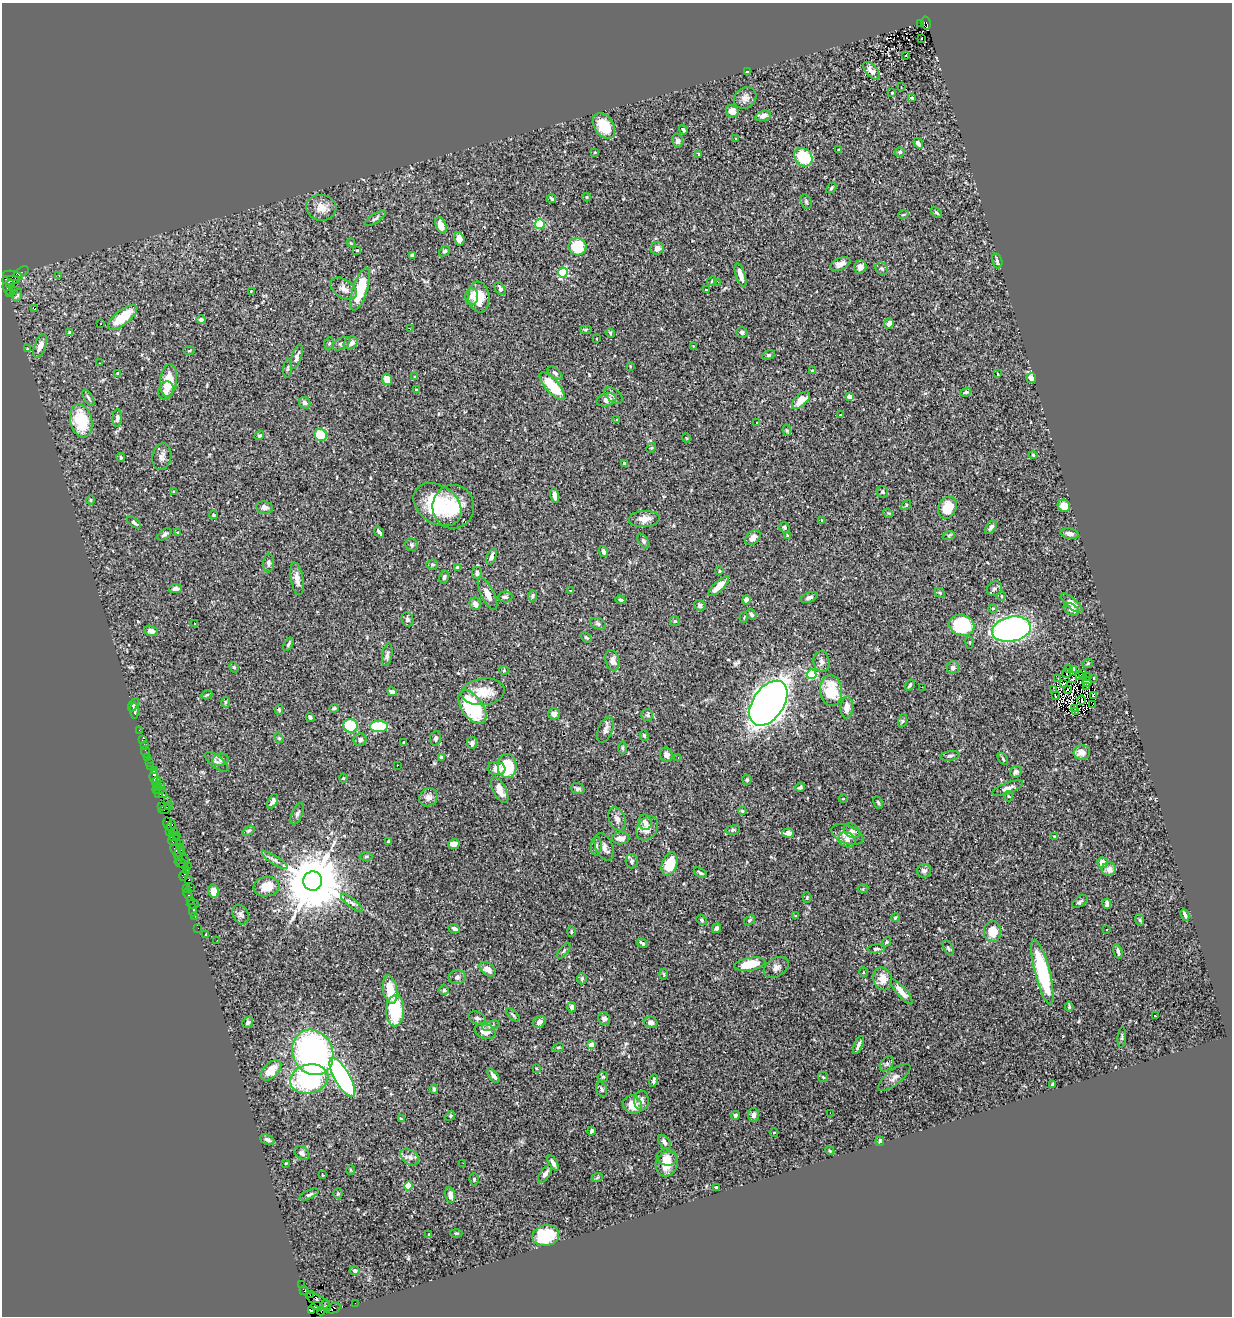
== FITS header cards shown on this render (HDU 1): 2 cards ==
NAXIS1  =                 1230
NAXIS2  =                 1314

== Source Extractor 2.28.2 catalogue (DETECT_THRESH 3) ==
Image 1230 x 1314 px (HDU 1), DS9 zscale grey, 1 PNG px = 1 image px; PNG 1234 x 1318 px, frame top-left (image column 1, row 1314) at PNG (2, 3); each listed source drawn as its Kron ellipse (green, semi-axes under 4 px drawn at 4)
Background 0.615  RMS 0.028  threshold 0.0842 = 3 sigma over >= 5 px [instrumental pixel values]
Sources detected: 447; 3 with non-positive FLUX_AUTO (blend fragments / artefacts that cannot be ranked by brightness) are neither listed nor drawn; the other 444 listed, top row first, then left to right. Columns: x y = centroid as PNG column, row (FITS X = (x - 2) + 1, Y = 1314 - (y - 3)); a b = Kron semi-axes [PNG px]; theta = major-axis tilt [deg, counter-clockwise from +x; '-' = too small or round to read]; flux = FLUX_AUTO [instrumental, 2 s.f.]
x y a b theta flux
920 23 4 2 - 81
926 23 6 4 -77 370
922 39 3 2 - 4
906 55 3 2 - 2.5
871 71 11 5 -48 11
747 72 3 3 - 1.8
901 87 3 2 - 2.1
892 93 3 2 - 1.7
745 98 12 10 36 11
912 98 4 3 - 2.1
732 111 6 6 - 17
763 116 8 5 16 11
604 126 14 9 -55 42
683 130 5 3 - 2.9
735 138 3 2 - 1.7
677 141 7 5 -79 6.5
918 143 6 4 -54 5.4
839 149 4 2 - 1.4
595 152 3 2 - 1.4
900 152 5 4 - 3.5
699 154 3 3 - 2.7
803 157 10 8 -49 67
831 188 6 3 50 2.5
587 197 4 3 - 1.6
552 199 4 3 - 3.5
806 202 7 5 -71 3.3
321 208 15 13 -8 20
936 213 6 3 -41 2.9
903 215 5 3 - 1.8
375 218 12 4 33 4.7
540 224 5 4 - 52
441 225 8 5 -69 17
459 239 7 5 -76 8.7
351 243 4 3 - 1.5
578 247 9 8 - 73
657 248 7 6 - 9.6
357 250 4 2 - 1.5
444 251 6 4 39 2.8
412 255 4 3 - 4.2
997 261 8 5 -75 5
840 264 11 6 25 10
860 267 6 6 - 7.7
882 269 6 5 - 4.3
21 272 8 4 30 73
563 273 5 5 - 130
740 275 13 4 -72 14
13 276 10 4 -11 150
59 276 3 2 - 1.1
11 280 9 4 2 390
712 281 5 4 - 2.2
718 282 3 2 - 5.8
10 284 4 3 - 140
500 288 7 5 -59 5.7
8 289 7 3 -52 29
343 289 15 9 -33 12
360 289 22 7 73 78
13 290 2 2 - 6.2
706 290 3 3 - 2
251 291 2 2 - 0.92
9 294 3 2 - 32
17 295 7 4 71 2.9
472 297 8 6 88 10
479 297 15 10 -83 36
34 309 3 2 - 11
123 317 18 7 38 64
201 320 5 4 - 4.2
889 323 5 4 - 7.8
100 324 2 2 - 1.7
410 329 3 2 - 1.9
585 330 6 4 0 2.3
742 332 6 5 - 4.2
69 333 4 3 - 3.4
610 333 5 4 - 2.4
597 339 2 2 - 1.2
329 343 6 4 70 2.5
351 343 7 6 - 13
341 344 10 5 27 5.1
40 346 12 5 68 16
694 346 2 2 - 1.4
27 349 3 2 - 1.2
189 351 5 3 - 1.9
768 355 7 4 27 3.3
297 356 12 5 73 7.8
100 363 2 2 - 1.1
630 366 3 2 - 1.4
288 368 9 3 84 2.9
812 371 4 3 - 2.8
555 373 9 5 -39 4.6
118 374 4 4 - 6.6
998 374 4 2 - 1.4
415 377 4 4 - 2.2
1031 378 5 5 - 12
387 379 6 4 -76 21
169 380 16 8 83 40
552 386 17 6 -49 79
166 390 9 7 65 10
416 390 3 2 - 1.2
966 392 6 4 21 3.5
613 395 10 6 -37 6.1
849 397 4 4 - 14
88 398 9 4 -58 4.1
606 400 10 6 15 12
801 400 11 6 43 24
305 403 6 5 - 7.2
840 415 3 3 - 1.8
117 418 9 5 88 7.3
616 420 4 2 - 1.3
81 421 17 11 -77 78
757 422 3 2 - 1.8
787 430 6 4 -82 2.3
321 435 6 5 - 52
259 436 5 4 - 2.9
686 438 5 3 - 1.5
651 448 5 4 - 2.2
1033 455 4 4 - 2.6
121 457 4 3 - 2.1
162 457 13 9 81 9.2
625 464 4 3 - 3.7
174 492 4 3 - 1.9
882 492 6 5 - 3.4
555 496 7 4 -77 7.7
91 500 5 3 - 1.5
437 505 26 19 -35 120
906 505 5 4 - 2.7
1064 506 6 6 - 20
264 507 8 6 -10 7.4
453 507 22 20 82 58
947 508 11 9 63 38
888 513 5 4 - 1.9
213 515 4 3 - 2.3
644 519 15 8 3 15
822 520 3 2 - 1.2
134 523 8 3 -39 4.1
784 527 5 5 - 3.5
991 527 7 4 56 5.7
379 532 6 3 -51 4.5
178 533 3 3 - 2.2
165 534 8 4 36 4.8
1070 534 9 5 -12 7.5
787 535 4 4 - 2
949 535 6 4 19 2.3
753 538 9 6 44 9.6
643 541 8 5 -58 4
412 545 7 6 - 4
603 552 5 4 - 5.9
492 556 8 4 68 7.6
269 563 9 5 88 5.4
432 565 5 5 - 2.5
458 567 4 3 - 6
719 571 3 3 - 1.6
477 573 6 5 - 5
444 577 7 4 80 4.3
297 579 16 6 -80 14
719 586 13 5 43 22
176 589 6 3 5 8.3
994 589 8 7 - 5.9
570 591 4 3 - 2
940 593 5 4 - 2.4
488 594 18 6 -64 15
532 596 5 4 - 3.5
1001 596 4 3 - 1.5
505 597 7 5 3 5.1
809 597 9 4 21 5.7
620 600 5 4 - 2.3
746 600 4 4 - 9.7
1072 603 13 5 -40 11
475 604 6 5 - 10
700 605 6 5 - 4.6
993 608 4 4 - 2.3
1071 609 8 5 -28 7.8
751 614 6 4 -58 3
744 618 5 2 - 1.5
407 619 7 6 - 4.9
675 621 5 5 - 2.1
194 623 3 3 - 5.6
598 624 8 5 -24 3.9
962 625 13 10 -17 120
1011 629 19 12 11 560
151 631 7 5 -14 8
586 637 6 3 -41 2.3
970 642 6 3 -81 1.8
288 644 7 4 59 3.2
387 655 11 5 80 5.8
612 660 10 7 -76 12
821 662 10 8 -85 8.9
1088 663 5 3 - 1.9
234 667 5 4 - 2.8
953 667 6 6 - 5.5
1069 669 3 2 - 2.9
1074 669 4 3 - 9.8
504 670 5 4 - 2.3
1066 673 5 2 - 2.7
1083 673 4 2 - 2.4
812 674 5 4 - 120
1079 675 3 2 - 1.9
1087 677 3 2 - 11
1093 678 3 2 - 1.3
1058 679 3 2 - 0.93
1073 679 4 2 - 1.6
1087 682 4 3 - 3.7
1064 683 3 2 - 1.6
910 685 6 3 58 3.3
922 687 3 2 - 2.7
1087 687 4 2 - 1.7
831 690 15 11 -84 56
1054 690 2 2 - 3.6
1067 690 3 2 - 0.22
392 692 5 4 - 4.7
483 692 22 13 7 35
207 695 5 4 - 2.3
1055 696 4 2 - 2.3
1093 696 3 2 - 1.2
1082 700 5 2 - 0.69
225 702 5 3 - 2.3
768 703 25 15 56 2000
134 705 7 4 60 3.1
1092 705 2 2 - 1.8
472 707 19 10 -54 150
334 708 4 3 - 3.5
847 708 11 6 86 13
1074 708 4 2 - 0.92
279 710 5 4 - 2.3
135 711 8 3 -85 2.5
1076 712 4 2 - 1.2
554 714 6 5 - 9.1
647 715 6 6 - 3.3
310 717 4 3 - 2.6
902 721 7 4 71 3.1
350 726 7 6 - 94
379 726 9 5 1 110
139 730 2 2 - 8
605 730 13 7 68 8.9
644 735 5 4 - 2.8
279 738 5 4 - 2.1
435 738 7 5 82 4.9
142 740 2 2 - 4.4
360 740 6 6 - 5.6
404 743 3 3 - 2
472 743 6 5 - 6.3
144 746 2 2 - 6.6
622 748 6 4 -89 2.4
146 752 6 2 -71 7.7
1082 752 8 7 - 16
666 755 7 6 - 7
950 756 10 4 9 4.3
147 757 3 2 - 34
441 757 3 3 - 2.2
678 758 3 2 - 1
1003 759 7 3 -55 2.6
221 760 8 6 17 5.7
217 762 14 6 -37 6.6
149 763 3 2 - 16
397 765 3 2 - 2.3
507 766 12 9 -90 82
151 767 4 3 - 46
497 769 9 6 -7 11
154 771 3 3 - 9.6
1016 772 6 5 - 5.9
154 776 6 4 83 54
343 778 4 4 - 1.7
747 780 5 4 - 2.8
156 782 4 3 - 80
160 784 2 2 - 210
156 786 3 2 - 25
800 787 5 3 - 3.7
1007 788 16 5 20 10
578 789 7 5 -21 6.2
158 790 6 3 0 51
500 790 14 6 -62 16
158 793 2 2 - 31
162 794 3 3 - 35
1008 796 5 3 - 1.8
428 797 10 8 35 10
843 799 4 3 - 1.2
167 800 2 2 - 17
273 801 8 4 61 7.4
878 803 6 3 -64 2.7
169 806 4 2 - 51
162 807 3 2 - 32
165 809 6 3 15 64
742 811 4 3 - 2.7
297 814 11 5 65 5.4
617 819 12 8 -69 9.6
645 822 8 6 -72 8.1
168 824 7 3 -80 83
171 826 6 4 66 61
647 828 13 9 57 18
733 830 7 4 9 3.5
169 831 4 2 - 29
248 831 7 4 31 2.8
852 831 9 6 -32 5.6
173 832 4 3 - 52
788 833 6 5 - 9.5
847 834 17 9 -20 20
174 836 5 3 - 150
177 836 4 2 - 65
1054 836 3 2 - 1.6
621 838 9 6 0 11
847 840 9 7 -29 7.8
172 841 5 3 - 87
389 842 4 3 - 5.8
180 843 2 2 - 22
454 844 6 5 - 12
596 846 9 5 85 4.9
604 847 14 8 -68 12
176 851 7 4 -56 120
181 851 4 4 - 75
179 854 10 4 86 200
366 856 6 4 1 2.5
184 859 5 3 - 7.7
275 860 15 4 -32 6.8
632 861 7 6 - 5
1102 862 5 5 - 16
181 863 6 3 -16 41
669 864 12 7 72 58
187 866 2 2 - 11
1109 869 7 7 - 10
186 870 2 2 - 46
924 871 7 7 - 5.9
700 873 7 3 -32 3.1
184 876 5 4 - 47
189 880 3 3 - 50
313 881 9 9 - 16000
191 887 3 2 - 26
266 887 13 10 7 35
187 889 4 3 - 20
863 889 5 3 - 1.9
213 891 7 5 -78 18
188 895 6 3 -70 57
807 897 5 4 - 2.2
190 900 3 2 - 26
1080 902 9 5 32 4
352 903 13 4 -39 6.1
193 904 6 2 0 63
1107 904 5 4 - 5.3
193 910 6 3 88 33
241 915 10 7 -62 6.3
1185 915 6 2 -65 4
194 916 4 3 - 34
796 916 3 2 - 2.4
895 918 4 4 - 2.7
702 920 6 4 -40 2.7
749 920 6 4 40 2.9
1140 920 6 3 -72 2.5
198 928 2 2 - 10
716 928 5 4 - 5.5
454 929 6 4 -25 5.8
1107 930 3 2 - 2
571 932 5 3 - 1.9
992 932 10 8 -90 30
206 935 3 3 - 1.7
217 940 2 2 - 1.4
887 942 5 4 - 2.8
642 943 5 3 - 4.6
948 948 8 4 -65 3.5
876 949 9 4 4 3.8
564 951 9 4 50 3
1118 951 7 3 -76 4.5
750 964 16 6 11 47
776 967 14 9 31 9.9
488 969 9 6 -36 12
863 972 5 3 - 1.6
1042 972 33 7 -76 150
664 974 5 3 - 1.8
457 977 9 7 12 5.5
582 978 6 4 88 4.1
883 979 11 9 -74 16
390 990 15 7 -80 41
444 990 5 5 - 3
901 992 16 5 -49 15
1069 1006 5 3 - 3.1
572 1007 5 4 - 8.4
395 1011 16 9 86 110
513 1015 8 3 -45 3.1
1156 1016 3 3 - 22
477 1018 9 6 -20 5.5
604 1019 6 6 - 5.8
248 1022 6 5 - 5.1
539 1022 7 5 33 6.8
651 1022 7 6 - 6.7
491 1026 9 4 17 5
485 1031 11 7 -20 19
1122 1037 10 3 85 2.4
591 1045 4 4 - 30
858 1045 10 3 66 5.5
558 1047 6 3 18 2.3
313 1052 23 20 -65 510
887 1064 8 5 50 4.5
536 1068 4 3 - 1.6
271 1070 12 7 44 31
493 1076 8 4 -53 6.6
342 1077 22 7 -61 420
603 1077 5 5 - 2.7
823 1077 5 5 - 2.7
894 1077 19 7 38 11
309 1079 19 14 13 220
653 1081 6 4 79 4.4
1052 1084 3 3 - 1.9
434 1089 5 3 - 3
602 1090 7 5 -74 3.8
641 1101 10 7 -89 8.3
633 1105 10 8 -49 30
830 1113 2 2 - 1.7
735 1115 4 4 - 4.1
753 1115 7 5 -89 8
450 1116 5 4 - 1.9
401 1119 4 4 - 2.4
591 1131 4 3 - 2.8
774 1132 4 3 - 1.4
267 1140 7 4 -24 6
880 1141 5 4 - 3.1
664 1142 8 5 -55 7.5
830 1151 4 3 - 1.9
302 1153 8 6 -39 5
410 1157 10 7 -38 8.5
667 1157 10 8 -5 14
286 1163 4 2 - 1.4
463 1163 2 2 - 11
553 1163 8 4 -60 8.5
667 1164 13 11 69 32
350 1170 5 3 - 1.7
545 1174 10 5 55 7.4
322 1175 4 2 - 1.4
597 1178 6 3 21 2
474 1179 6 5 - 2.7
408 1186 4 4 - 36
716 1187 3 2 - 1.9
338 1193 5 4 - 2.1
309 1194 10 4 24 4.6
450 1195 8 5 -78 8.5
456 1233 6 3 -1 1.8
429 1234 3 2 - 1.5
546 1236 13 10 12 98
355 1271 5 4 - 4.7
302 1285 2 2 - 8.7
304 1290 4 2 - 23
310 1295 2 2 - 11
318 1301 15 5 -32 240
355 1303 2 2 - 8.6
317 1306 7 4 -7 330
326 1306 6 3 -83 370
333 1308 7 5 19 82
312 1310 4 3 - 110
321 1311 4 3 - 20
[3 non-positive-flux detections neither listed nor drawn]